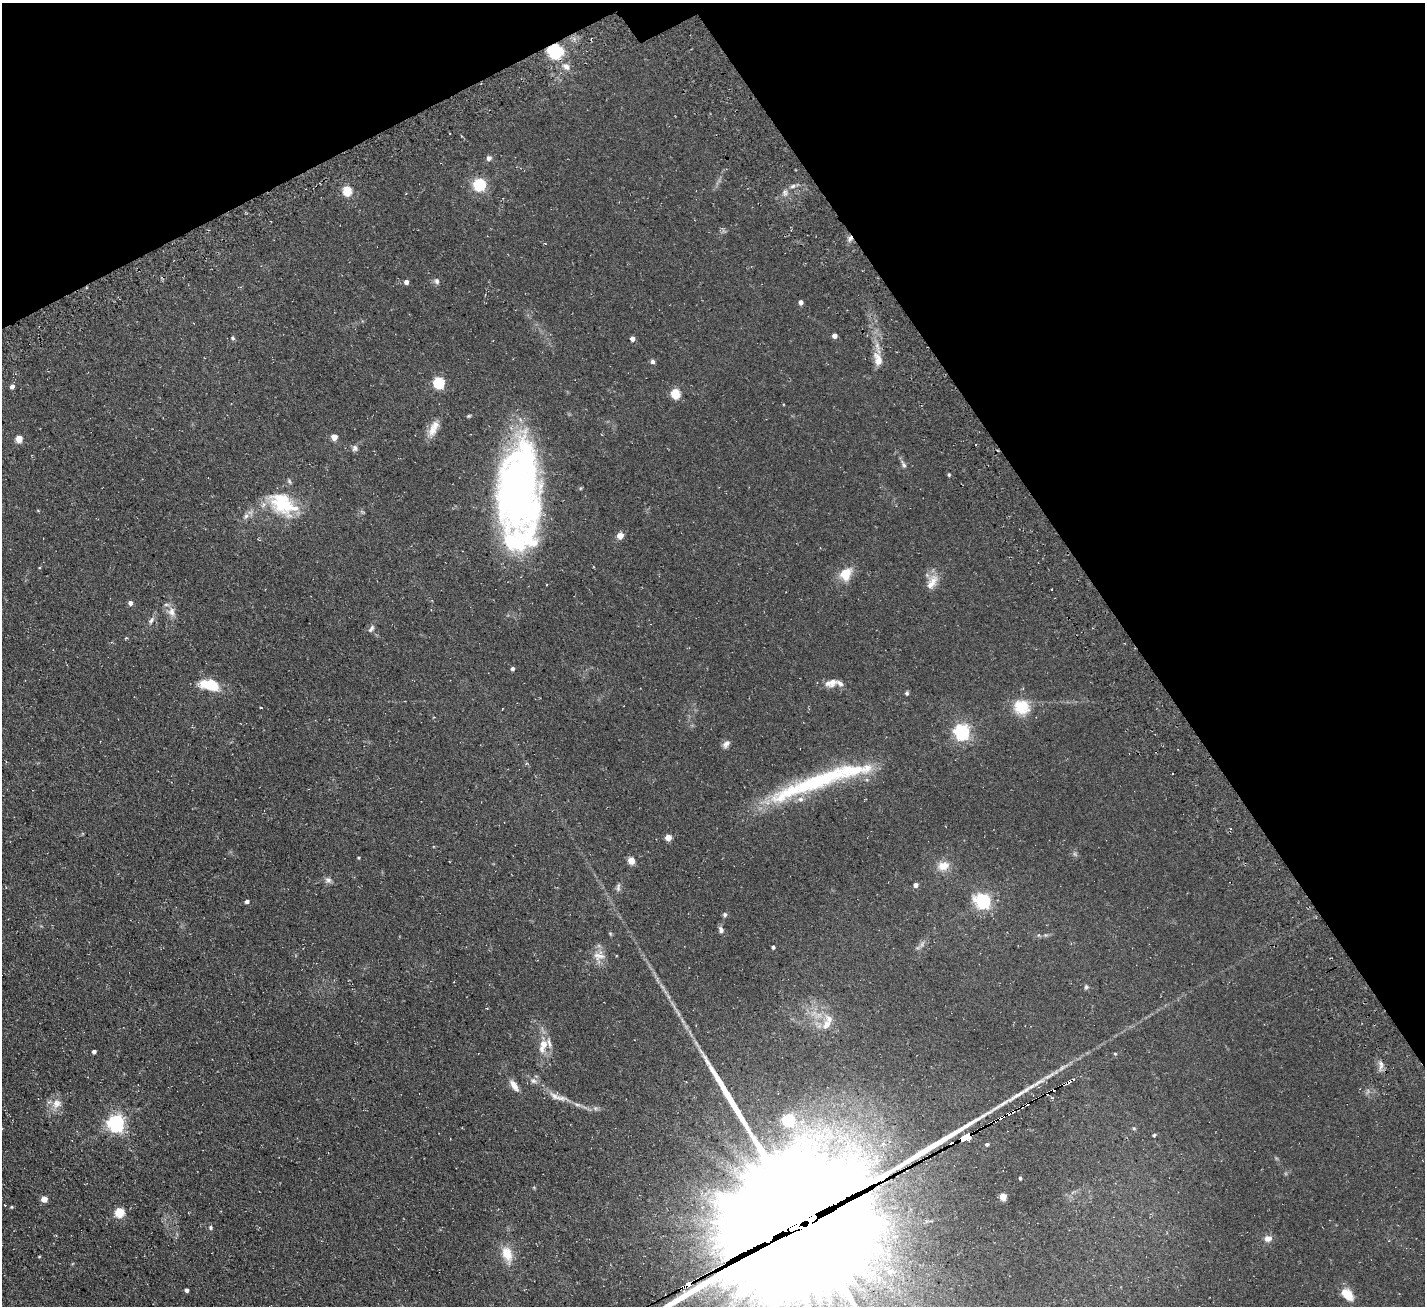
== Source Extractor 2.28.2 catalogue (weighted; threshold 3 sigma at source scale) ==
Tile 3 of 4 x 4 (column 3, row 1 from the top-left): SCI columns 3016-4438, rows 4248-5551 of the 6030 x 6023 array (HDU 1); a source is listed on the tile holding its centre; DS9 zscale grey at full resolution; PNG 1427 x 1308 px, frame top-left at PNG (2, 3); no overlay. Shown black and unused: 27% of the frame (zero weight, under 3 of 4 exposures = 11% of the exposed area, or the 3 px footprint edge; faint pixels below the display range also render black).
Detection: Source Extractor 2.28.2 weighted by HDU 2 'WHT'; one run over the whole footprint, this tile lists its part. Background 0.0594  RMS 0.009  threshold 0.0403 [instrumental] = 3 sigma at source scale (4.5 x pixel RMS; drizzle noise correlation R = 1.50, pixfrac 1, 0.05/0.05 arcsec/px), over >= 5 px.
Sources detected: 118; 3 too faint to see at this stretch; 4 inside a brighter object's white glare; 5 cosmic-ray / hot-pixel residue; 2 long thin detections or spike segments (spike, bleed or trail) — not listed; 14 inside a brighter listed object's ellipse — not listed separately; the other 90 listed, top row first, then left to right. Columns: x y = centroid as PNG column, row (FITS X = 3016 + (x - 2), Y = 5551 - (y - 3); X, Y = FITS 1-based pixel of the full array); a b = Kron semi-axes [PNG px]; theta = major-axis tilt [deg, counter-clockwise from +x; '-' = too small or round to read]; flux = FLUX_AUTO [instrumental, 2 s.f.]
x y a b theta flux
555 52 9 9 - 60
566 67 10 7 -32 4.1
489 158 6 6 - 2.7
479 184 6 6 - 120
793 186 9 4 36 2.3
347 190 5 5 - 38
850 238 8 5 69 2.9
437 281 9 7 -74 2.4
406 282 4 4 - 3.6
801 302 5 4 - 3.3
834 336 4 4 - 4.9
233 338 6 4 -25 1.2
632 338 5 4 - 4.2
878 360 19 9 -74 9.9
652 362 5 5 - 2.1
438 382 6 5 - 88
12 386 5 4 - 3.7
675 393 5 5 - 43
433 430 17 12 69 9.1
334 437 4 4 - 10
19 439 5 5 - 17
355 448 8 7 - 2.6
904 465 13 5 -65 2.6
949 474 4 3 - 1.2
581 488 5 3 - 0.87
517 496 81 44 -82 340
283 504 40 24 -33 45
246 516 8 6 66 2.7
620 535 5 5 - 12
846 574 17 14 56 14
932 582 23 11 61 10
130 603 5 4 - 3.6
172 612 14 10 -77 6.7
151 620 11 5 52 3.1
371 629 12 6 56 2.6
126 638 4 3 - 0.93
512 669 5 4 - 1.8
832 682 13 8 68 4.6
210 685 24 12 -12 22
907 693 6 5 - 1.4
1021 707 22 20 -18 22
962 732 6 6 - 260
726 744 11 7 48 3.6
791 791 79 19 20 72
668 837 4 4 - 12
359 858 4 3 - 0.89
631 860 5 4 - 20
943 866 14 11 14 10
328 880 9 8 - 3
915 885 4 4 - 4.1
618 887 13 5 83 2.6
247 901 4 4 - 3
983 901 7 6 - 210
725 914 6 5 - 1.7
721 930 9 6 -70 2.9
773 947 4 3 - 1.8
599 956 18 12 -3 9.2
1086 987 6 5 - 1.5
826 1025 15 10 58 8.4
544 1044 12 11 - 8.4
94 1052 4 4 - 2.7
1115 1054 5 3 - 0.86
1381 1065 13 6 86 4
1061 1068 9 4 42 2.3
533 1081 8 7 - 3.2
514 1086 15 7 -57 6.4
1047 1093 6 3 55 2.1
561 1098 18 7 -10 6.2
57 1104 14 12 27 8.4
595 1108 6 4 -72 1.4
1001 1118 7 3 29 3.3
788 1119 6 6 - 110
116 1123 6 6 - 320
1134 1128 6 5 - 1
1154 1135 5 4 - 1.2
966 1137 10 4 29 3000
987 1144 4 4 - 1.6
1020 1178 3 3 - 1.5
1003 1196 5 4 - 19
44 1199 5 4 - 10
12 1207 4 4 - 0.96
119 1212 5 5 - 42
804 1223 56 53 24 58000
211 1227 6 5 - 1.5
1268 1239 12 9 4 4.7
507 1254 22 12 -71 14
889 1272 10 9 - 7.3
688 1284 4 3 - 960
186 1290 4 4 - 2.6
1349 1297 13 11 -62 9.1
Overlapping masked pixels (flux is a lower limit): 7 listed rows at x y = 555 52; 850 238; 1047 1093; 1001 1118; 966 1137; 804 1223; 688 1284
Isophote crosses this tile's border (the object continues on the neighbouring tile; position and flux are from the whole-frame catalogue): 1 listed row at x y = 804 1223